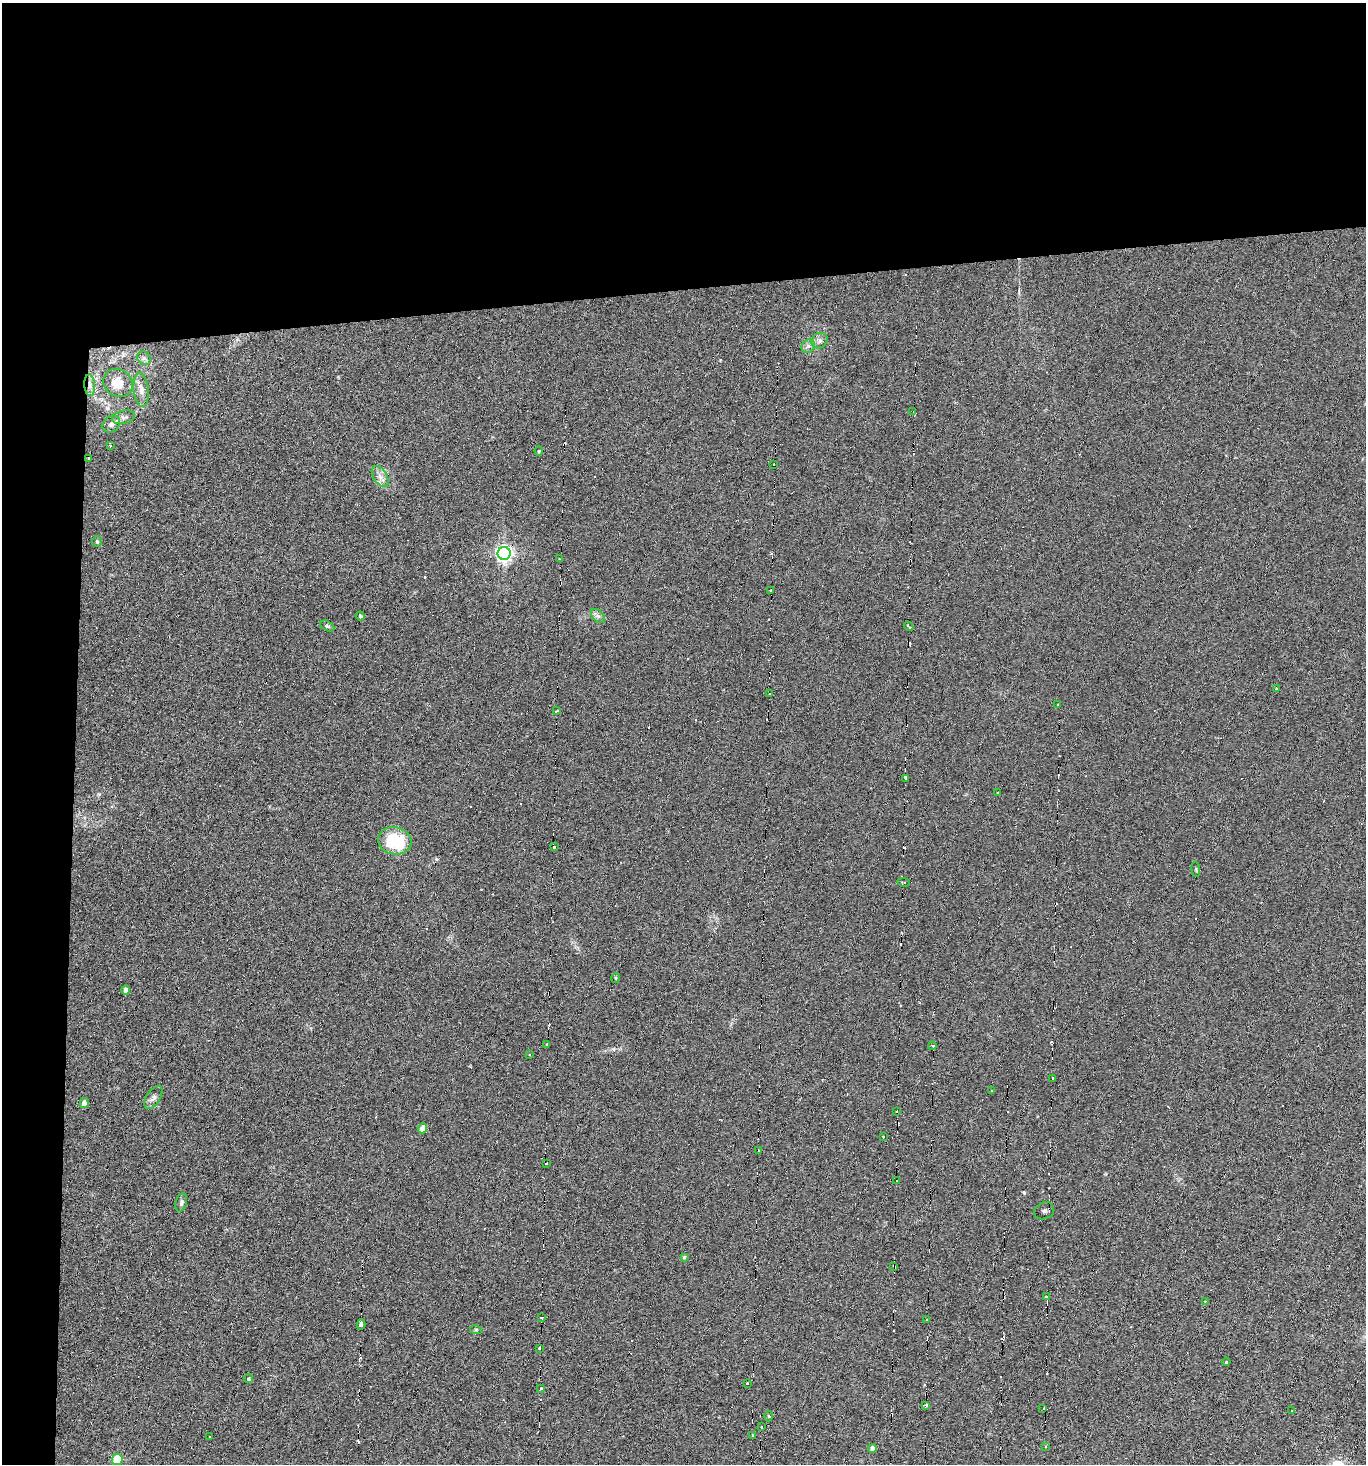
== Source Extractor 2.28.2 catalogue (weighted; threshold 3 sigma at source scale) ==
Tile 1 of 3 x 3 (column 1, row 1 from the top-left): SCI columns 147-1510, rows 2924-4385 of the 4361 x 4392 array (HDU 1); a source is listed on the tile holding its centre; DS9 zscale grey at full resolution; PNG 1368 x 1466 px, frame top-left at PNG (2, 3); each listed source drawn as its Kron ellipse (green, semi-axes under 4 px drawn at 4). Shown black and unused: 24% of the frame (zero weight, under 3 of 6 exposures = <1% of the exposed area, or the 3 px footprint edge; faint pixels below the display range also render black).
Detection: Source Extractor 2.28.2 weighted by HDU 2 'WHT'; one run over the whole footprint, this tile lists its part. Background 0.0311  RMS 0.006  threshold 0.0246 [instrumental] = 3 sigma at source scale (4.09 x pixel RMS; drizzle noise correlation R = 1.36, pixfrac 0.8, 0.05/0.05 arcsec/px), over >= 5 px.
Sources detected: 121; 48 cosmic-ray / hot-pixel residue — neither listed nor drawn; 1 inside a brighter listed object's ellipse — not listed separately; the other 72 listed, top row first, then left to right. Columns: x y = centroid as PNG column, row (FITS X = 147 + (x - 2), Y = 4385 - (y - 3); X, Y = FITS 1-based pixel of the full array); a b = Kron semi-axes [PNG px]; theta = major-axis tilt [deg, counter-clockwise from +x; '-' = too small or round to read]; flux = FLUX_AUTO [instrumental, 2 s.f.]
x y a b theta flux
819 341 8 7 - 2
808 346 7 6 - 1.7
144 358 7 6 - 1.3
118 383 15 13 -33 9
90 385 11 5 -86 2.2
141 390 17 7 -85 3.7
913 412 3 3 - 1.1
124 417 12 6 14 2.2
111 424 9 7 44 2.1
110 446 3 2 - 0.98
539 451 4 4 - 0.5
89 458 3 3 - 1
774 464 3 2 - 0.36
380 476 11 6 -58 3.2
97 542 5 5 - 0.73
504 553 6 6 - 170
559 558 3 2 - 0.46
770 591 3 3 - 1.1
360 616 4 4 - 0.87
598 616 8 5 -44 1.6
327 626 7 4 -27 0.97
909 626 5 2 - 1.1
1277 688 4 3 - 2.1
769 693 2 2 - 0.49
1057 705 2 2 - 0.46
557 711 4 3 - 0.79
905 778 4 3 - 2.3
998 792 2 2 - 0.39
395 841 17 13 -10 28
554 847 3 3 - 0.61
1196 869 8 3 -85 0.65
903 882 6 2 -9 0.74
615 978 5 3 - 0.43
126 990 5 4 - 2.5
547 1044 3 2 - 0.92
932 1046 4 3 - 1
529 1055 3 2 - 0.83
1053 1078 3 2 - 0.75
992 1091 3 3 - 0.91
153 1097 13 7 57 2.3
84 1103 5 4 - 4
897 1112 3 3 - 1.1
423 1128 5 4 - 5
883 1137 3 2 - 0.63
758 1150 3 2 - 0.69
546 1163 3 2 - 0.58
897 1181 2 2 - 0.44
181 1202 9 5 73 1.5
1044 1211 10 8 25 2.2
684 1257 4 4 - 0.6
894 1266 3 2 - 0.67
1046 1296 3 2 - 1.1
1205 1301 3 2 - 0.44
541 1318 4 3 - 1.5
927 1320 2 2 - 0.55
361 1324 5 4 - 3.6
476 1330 6 3 -19 0.56
539 1348 3 2 - 0.6
1226 1362 4 3 - 0.92
248 1379 4 4 - 0.67
747 1383 3 2 - 0.85
541 1388 3 3 - 0.91
926 1405 4 2 - 1.1
1043 1408 3 2 - 0.56
1292 1410 3 2 - 0.83
769 1416 5 3 - 0.49
761 1427 3 3 - 0.84
752 1435 3 2 - 0.43
209 1436 2 2 - 0.37
1045 1446 3 2 - 0.63
872 1448 4 4 - 2.9
117 1459 5 5 - 27
Overlapping masked pixels (flux is a lower limit): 2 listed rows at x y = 90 385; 894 1266
Unlisted compact peaks at least as high as the median listed source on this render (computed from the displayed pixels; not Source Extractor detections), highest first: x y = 1024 1193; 613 1049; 338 377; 720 360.